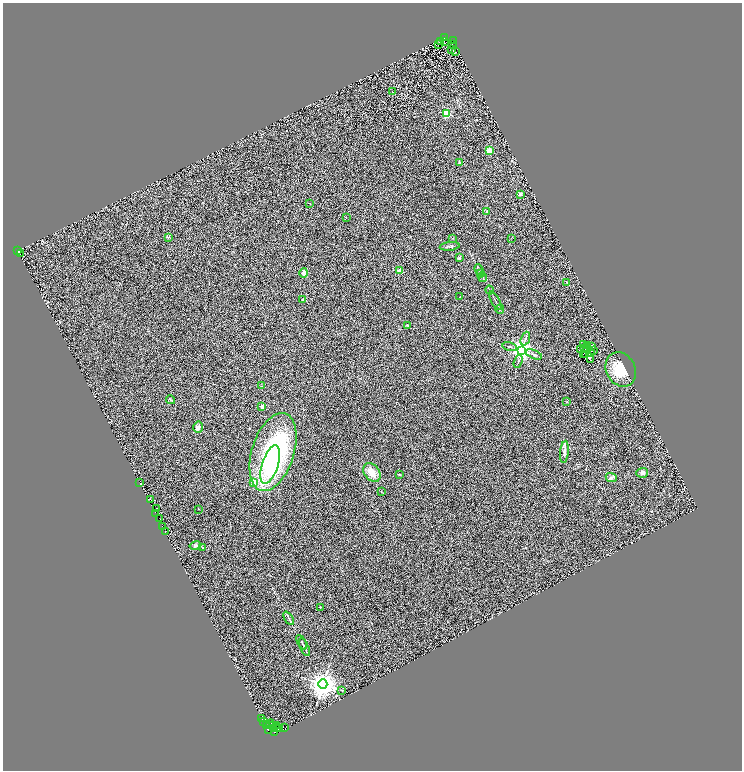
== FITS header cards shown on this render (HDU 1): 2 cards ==
NAXIS1  =                 1479
NAXIS2  =                 1536

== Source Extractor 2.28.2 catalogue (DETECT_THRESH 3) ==
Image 1479 x 1536 px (HDU 1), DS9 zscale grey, zoomed out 1/2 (1 PNG px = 2 x 2 image px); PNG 744 x 772 px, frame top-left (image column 2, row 1535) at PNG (3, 3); each listed source drawn as its Kron ellipse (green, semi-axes under 4 px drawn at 4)
Background 0.335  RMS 0.32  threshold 0.961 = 3 sigma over >= 5 px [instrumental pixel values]
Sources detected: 138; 44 cannot appear on this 1/2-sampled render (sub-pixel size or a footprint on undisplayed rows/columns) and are neither listed nor drawn; the other 94 listed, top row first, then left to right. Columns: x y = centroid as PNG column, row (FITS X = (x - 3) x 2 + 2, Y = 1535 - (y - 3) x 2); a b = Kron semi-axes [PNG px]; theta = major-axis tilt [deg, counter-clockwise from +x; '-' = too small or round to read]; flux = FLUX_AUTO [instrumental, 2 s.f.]
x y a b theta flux
445 37 3 2 - 240
441 41 2 1 - 18
453 41 3 1 - 33
444 42 3 1 - 31
452 44 2 1 - 24
438 45 2 1 - 37
451 49 4 2 - 32
455 52 2 1 - 22
393 92 2 2 - 26
446 114 3 3 - 4600
489 150 2 2 - 1600
460 163 4 3 - 91
520 194 4 3 - 110
310 204 2 2 - 37
487 211 3 3 - 48
346 217 2 2 - 27
168 237 4 3 - 61
453 238 2 1 - 33
511 238 2 2 - 21
450 246 10 3 6 130
18 251 2 1 - 350
20 254 3 2 - 240
459 258 2 2 - 320
479 270 6 1 -69 42
399 271 2 2 - 680
304 273 5 4 - 340
481 274 4 2 - 30
483 277 5 2 - 41
566 282 3 2 - 25
490 290 4 2 - 44
460 297 2 2 - 23
302 299 2 2 - 180
495 301 10 1 -62 71
500 309 4 2 - 37
407 325 4 2 - 42
525 339 7 2 69 65
584 345 3 1 - 65
588 345 2 1 - 17
510 347 7 2 -12 75
591 347 2 1 - 19
584 348 3 1 - 28
580 349 3 1 - 20
522 350 4 3 - 47000
593 351 3 1 - 63
591 353 4 1 - 20
534 354 8 3 -22 110
584 354 2 1 - 27
585 355 3 1 - 40
591 360 2 1 - 24
518 361 7 2 69 64
621 369 18 14 -62 1600
261 386 3 2 - 24
170 400 4 3 - 65
567 402 2 2 - 76
262 407 2 2 - 620
198 427 5 5 - 260
273 452 40 21 73 11000
564 452 11 4 85 250
270 465 20 8 72 1800
372 472 10 7 -52 620
642 473 6 5 - 180
399 475 2 2 - 140
611 478 5 4 - 130
253 482 3 2 - 940
139 483 2 1 - 3.5
381 491 2 2 - 47
150 499 3 1 - 1300
156 509 3 1 - 97
199 509 2 2 - 32
156 513 3 2 - 850
160 519 2 1 - 920
162 526 2 1 - 770
165 532 2 1 - 290
195 546 6 4 10 170
203 548 3 2 - 35
320 607 3 2 - 34
289 618 7 3 -61 120
302 642 8 2 -61 84
304 647 9 2 -66 120
323 684 4 4 - 78000
342 690 3 2 - 31
262 719 2 1 - 250
264 721 2 2 - 4700
267 724 2 1 - 740
270 724 5 1 - 1200
272 725 4 1 - 1600
276 725 2 1 - 280
266 726 2 2 - 600
277 727 2 1 - 900
285 727 2 1 - 1200
273 728 3 2 - 2700
279 728 2 1 - 1100
269 730 3 1 - 920
275 732 2 1 - 180
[44 sub-pixel or undisplayed-footprint detections neither listed nor drawn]